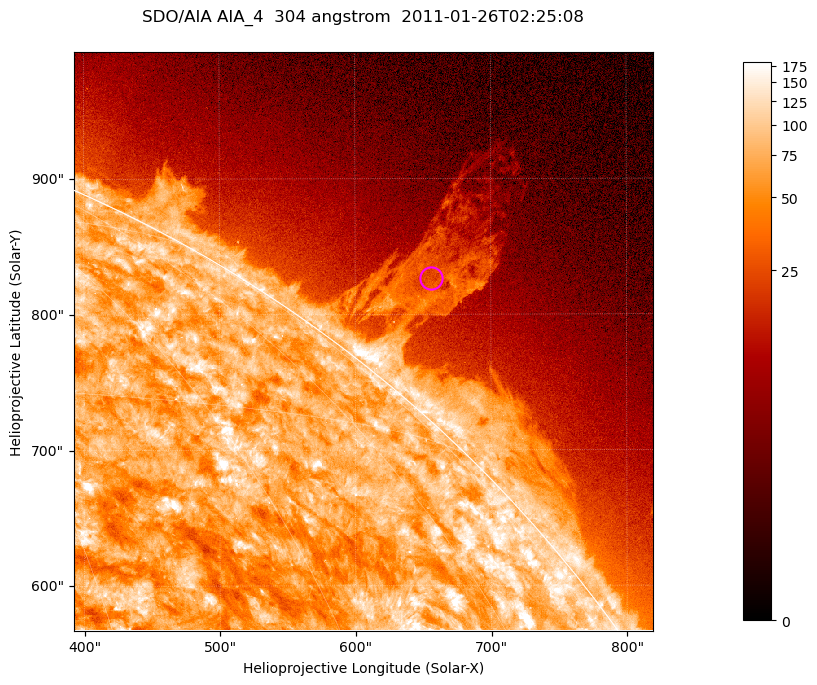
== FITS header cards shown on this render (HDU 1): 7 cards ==
TELESCOP= 'SDO/AIA '           / For AIA: SDO/AIA
INSTRUME= 'AIA_4   '           / For AIA: AIA_ATA1, AIA_ATA2, AIA_ATA3 or AIA_AT
WAVELNTH=                  304 / [angstrom] Wavelength
WAVEUNIT= 'angstrom'           / Wavelength unit: angstrom
DATE-OBS= '2011-01-26T02:25:08.125' / [ISO] Date when observation started; ISO 8
CTYPE1  = 'HPLN-TAN'           / CTYPE1; Typically HPLN
CTYPE2  = 'HPLT-TAN'           / CTYPE2; Typically HPLT

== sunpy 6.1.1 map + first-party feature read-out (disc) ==
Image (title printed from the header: SDO/AIA AIA_4  304 angstrom  2011-01-26T02:25:08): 711 x 711 px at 0.6 arcsec/px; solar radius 975 arcsec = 1624 px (partial field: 2.6% of the solar disc is inside the frame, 42% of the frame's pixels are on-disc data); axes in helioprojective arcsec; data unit not stated in the header (colour bar unlabelled)
Orientation: roll -0.132 deg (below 1 deg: not rotated)
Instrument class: DISC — disc imager (sunpy class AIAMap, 304 A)
Bright regions (active regions / flare kernels): reference = the on-disc median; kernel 7 px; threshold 5 sigma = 122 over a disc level ~73.5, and >= 1.15x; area >= 505 px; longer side >= 9 px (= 5.4 arcsec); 0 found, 0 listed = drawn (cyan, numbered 1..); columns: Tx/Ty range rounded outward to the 2 arcsec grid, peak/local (2 s.f.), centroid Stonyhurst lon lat
Off-limb structures (1.02-1.3 R_sun): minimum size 252 px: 4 found; the strongest spans PA ~320..325 deg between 1.02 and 1.2 R_sun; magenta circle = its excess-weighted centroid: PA ~320 deg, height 1.08 R_sun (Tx ~656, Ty ~826 arcsec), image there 2.3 x the reference